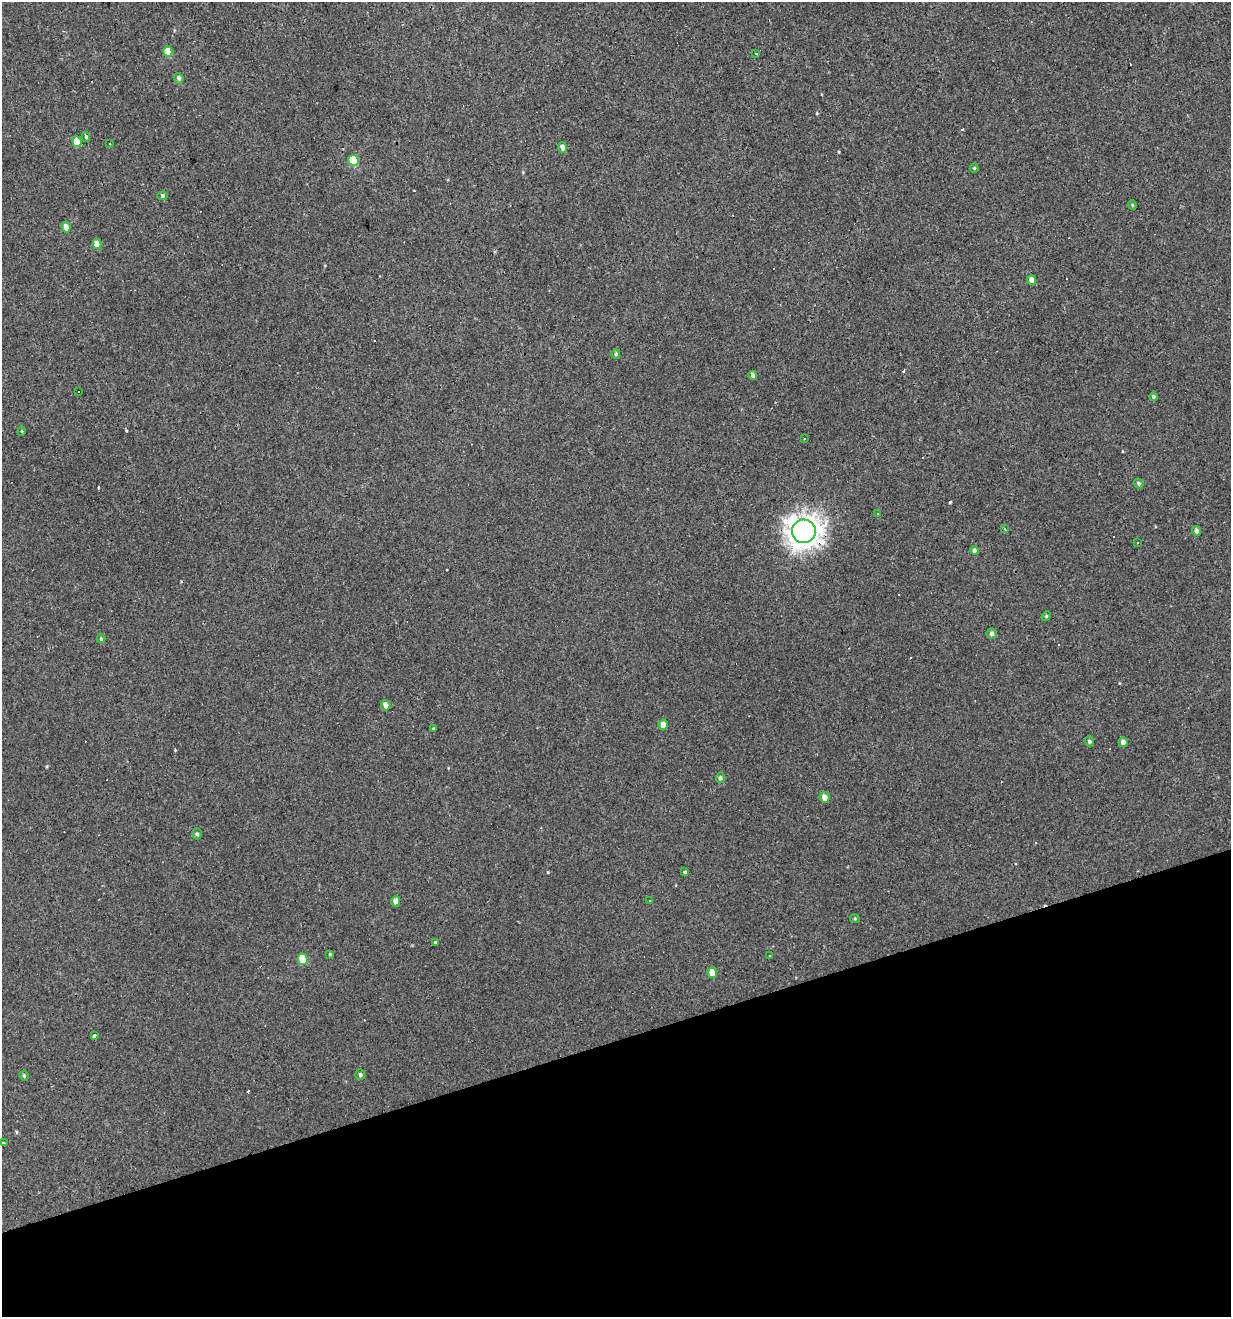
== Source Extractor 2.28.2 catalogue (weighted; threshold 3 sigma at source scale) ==
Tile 14 of 4 x 4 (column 2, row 4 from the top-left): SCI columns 1334-2562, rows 1-1315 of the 5072 x 5261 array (HDU 1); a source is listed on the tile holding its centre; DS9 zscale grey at full resolution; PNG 1233 x 1319 px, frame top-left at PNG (2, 2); each listed source drawn as its Kron ellipse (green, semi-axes under 4 px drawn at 4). Shown black and unused: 21% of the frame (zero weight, under 3 of 4 exposures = <1% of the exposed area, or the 3 px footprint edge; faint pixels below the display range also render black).
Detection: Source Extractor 2.28.2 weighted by HDU 2 'WHT'; one run over the whole footprint, this tile lists its part. Background 0.00193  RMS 0.0037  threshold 0.0167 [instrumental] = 3 sigma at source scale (4.5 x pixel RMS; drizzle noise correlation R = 1.50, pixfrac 1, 0.0396/0.0396 arcsec/px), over >= 5 px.
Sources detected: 68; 17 cosmic-ray / hot-pixel residue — neither listed nor drawn; the other 51 listed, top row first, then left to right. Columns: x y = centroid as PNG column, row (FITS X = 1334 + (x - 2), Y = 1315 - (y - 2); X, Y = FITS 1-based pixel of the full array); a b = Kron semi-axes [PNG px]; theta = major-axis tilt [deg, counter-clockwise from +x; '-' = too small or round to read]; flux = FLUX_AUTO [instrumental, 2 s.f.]
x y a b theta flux
168 52 5 4 - 8.9
756 53 3 3 - 7.4
179 78 5 4 - 0.98
86 137 5 4 - 0.56
77 142 5 4 - 5.8
109 144 3 2 - 0.36
562 147 5 4 - 1.7
353 160 5 5 - 15
974 168 4 4 - 0.46
162 196 5 4 - 0.55
1132 205 4 4 - 0.42
66 227 5 4 - 2.2
97 244 5 4 - 3.4
1032 280 5 4 - 2.4
616 354 4 4 - 0.58
753 375 4 4 - 1.3
78 392 2 2 - 0.38
1153 397 4 4 - 0.66
22 431 5 3 - 0.29
805 439 3 2 - 0.41
1139 483 5 4 - 0.76
878 514 3 3 - 0.71
1005 528 3 2 - 0.5
804 531 12 11 - 270
1197 531 5 4 - 1.4
1137 543 3 2 - 0.33
974 551 4 4 - 1.1
1046 616 5 4 - 0.48
992 634 5 5 - 1.1
101 639 4 4 - 0.42
386 705 5 4 - 2.3
663 725 5 4 - 2.4
433 729 4 3 - 0.34
1089 741 5 4 - 0.65
1123 742 5 4 - 1.6
720 778 5 4 - 0.7
824 797 5 5 - 2.2
197 834 5 4 - 0.67
685 872 3 3 - 1.1
650 900 2 2 - 0.28
396 901 5 4 - 2
855 918 5 4 - 0.42
436 943 4 4 - 0.45
330 954 4 3 - 0.35
769 956 3 2 - 0.38
303 959 6 5 - 6.2
712 973 5 5 - 3.3
94 1035 4 3 - 1.2
360 1075 5 5 - 0.9
24 1076 5 4 - 0.49
4 1143 3 2 - 0.8
Overlapping masked pixels (flux is a lower limit): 1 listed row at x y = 804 531